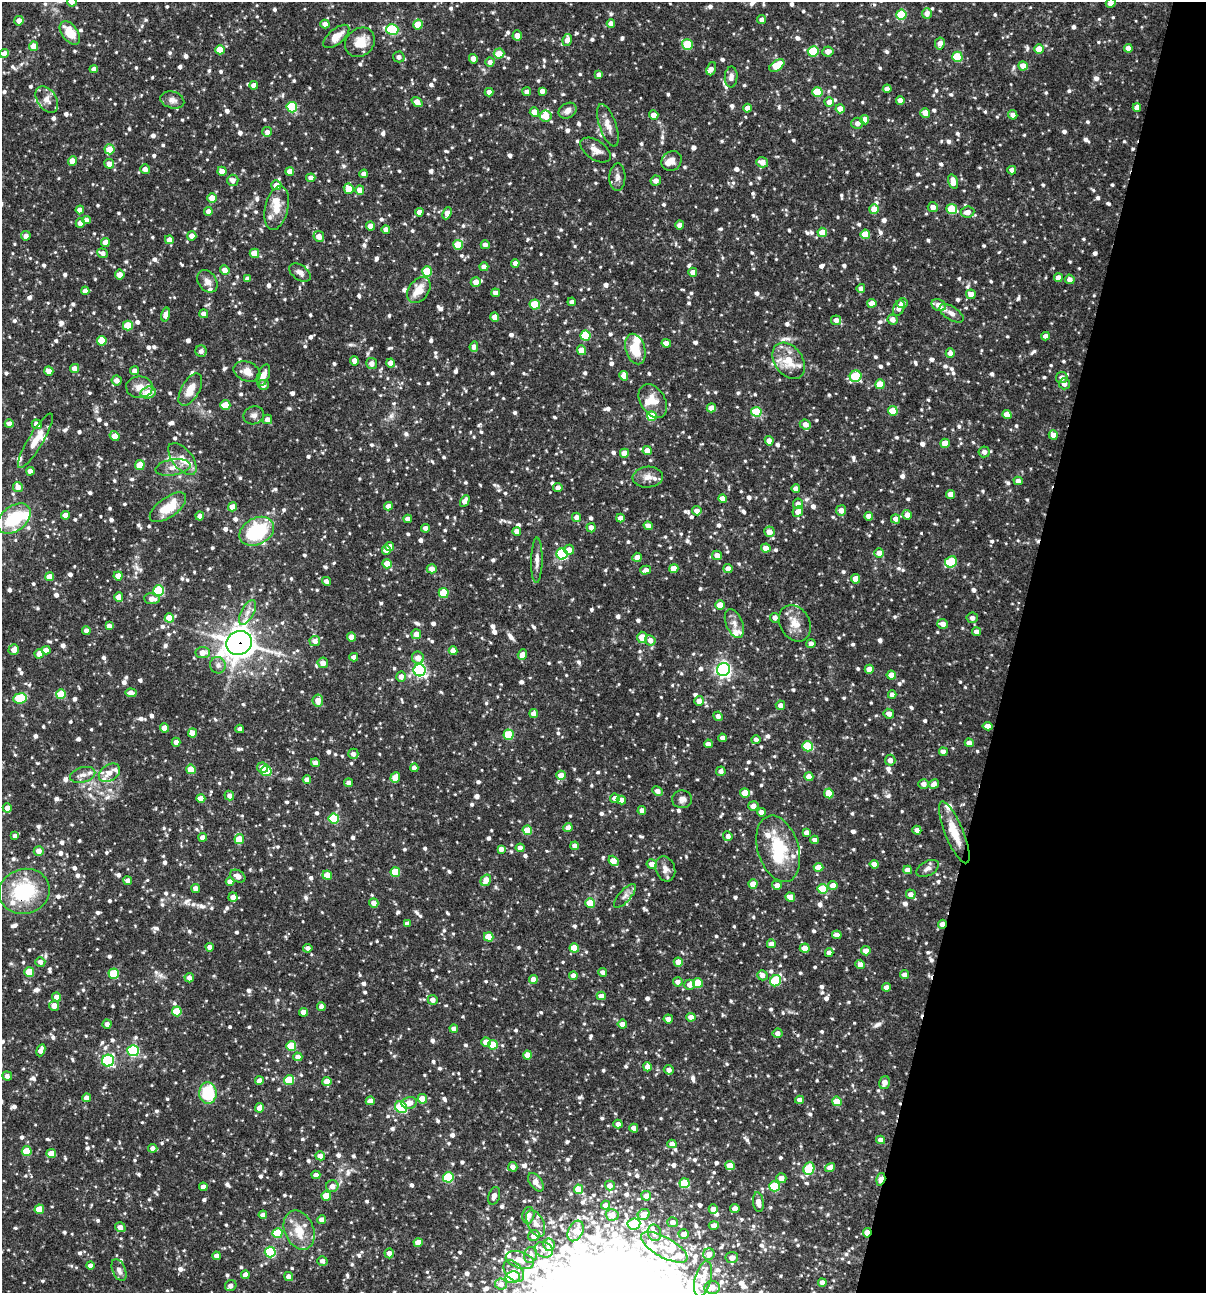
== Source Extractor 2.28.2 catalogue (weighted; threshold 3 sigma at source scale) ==
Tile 8 of 4 x 4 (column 4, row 2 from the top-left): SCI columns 3860-5063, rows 2585-3875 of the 5187 x 5169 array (HDU 1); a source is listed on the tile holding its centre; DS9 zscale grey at full resolution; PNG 1208 x 1295 px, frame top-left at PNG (2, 2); each listed source drawn as its Kron ellipse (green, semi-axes under 4 px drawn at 4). Shown black and unused: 16% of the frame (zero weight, under 3 of 4 exposures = <1% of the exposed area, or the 3 px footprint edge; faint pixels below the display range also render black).
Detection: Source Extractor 2.28.2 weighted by HDU 2 'WHT'; one run over the whole footprint, this tile lists its part. Background 0.0982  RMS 0.004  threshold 0.018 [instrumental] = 3 sigma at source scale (4.5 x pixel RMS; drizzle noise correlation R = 1.50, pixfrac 1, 0.05/0.05 arcsec/px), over >= 5 px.
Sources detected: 1379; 2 inside a brighter object's white glare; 3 cosmic-ray / hot-pixel residue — neither listed nor drawn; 56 inside a brighter listed object's ellipse — not listed separately; of the other 1318, all 500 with FLUX_AUTO >= 1.87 (the completeness limit of this list) listed and drawn (818 fainter detections not listed), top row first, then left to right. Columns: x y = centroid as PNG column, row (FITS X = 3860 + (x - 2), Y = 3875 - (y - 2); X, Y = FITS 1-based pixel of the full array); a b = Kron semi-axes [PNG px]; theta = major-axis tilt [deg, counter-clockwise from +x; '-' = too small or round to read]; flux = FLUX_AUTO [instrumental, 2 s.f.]
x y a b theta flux
72 2 5 4 - 2.8
1111 3 5 4 - 2.7
927 13 5 5 - 2.5
901 15 5 5 - 16
762 20 4 4 - 1.9
19 21 5 4 - 3.1
611 23 4 4 - 2.6
325 24 4 4 - 2.6
418 25 5 4 - 8.7
392 30 6 5 - 35
70 33 13 8 -53 9.4
517 35 5 4 - 2.7
336 36 16 7 40 5.7
567 40 6 4 81 2.5
360 42 16 13 43 6.9
940 43 6 5 - 2.9
687 44 5 5 - 16
34 46 4 4 - 6.1
1128 48 4 4 - 2.5
1039 49 5 4 - 6.3
220 50 5 4 - 8.1
813 51 5 5 - 22
828 51 5 5 - 2.9
499 53 5 5 - 6.7
4 54 4 4 - 3.1
399 57 6 5 - 2.1
957 57 5 5 - 19
473 59 5 4 - 3
490 62 4 4 - 1.9
777 66 8 5 34 13
1023 66 5 4 - 4.1
94 69 4 4 - 3.1
711 69 7 4 71 1.9
599 75 4 4 - 2.1
731 77 10 6 86 2.2
254 85 4 4 - 2.6
887 89 4 4 - 2.3
542 91 4 4 - 2.1
489 92 4 4 - 2.5
527 92 4 4 - 2.3
817 92 5 5 - 15
47 99 14 9 -56 3.3
172 100 12 8 -16 2.3
900 100 4 4 - 2.8
417 102 6 4 -38 3.5
829 102 5 4 - 3.2
292 107 5 5 - 27
1137 107 4 4 - 2.5
747 108 4 4 - 3.1
840 109 4 4 - 4.1
568 111 9 7 33 2.6
534 112 5 4 - 4.5
925 113 5 4 - 4.3
654 115 5 4 - 3.6
1013 115 5 4 - 2.4
545 116 6 5 - 7.6
865 120 4 4 - 4.6
857 123 6 5 - 2.5
608 125 22 8 -71 4.2
267 132 5 5 - 1.9
109 149 5 5 - 7.5
596 150 17 9 -34 3.6
72 161 5 4 - 5.1
672 161 10 9 - 3.9
762 162 6 5 - 3.4
109 164 5 4 - 4
145 169 5 4 - 2.4
1012 170 4 4 - 2.7
222 171 4 4 - 3.3
290 171 4 4 - 3.8
364 174 4 4 - 2.4
617 177 14 8 88 2.2
311 178 4 4 - 2.9
233 180 5 5 - 2.7
656 181 5 5 - 2.7
953 182 7 4 -74 4.5
276 185 5 5 - 4.8
349 189 5 4 - 6.8
360 190 4 4 - 3.7
212 198 4 4 - 4.8
933 207 5 4 - 2.4
277 208 22 11 77 6
874 209 5 4 - 5.5
952 209 5 5 - 16
80 210 4 4 - 3.5
208 211 4 4 - 2.3
419 212 4 4 - 2.5
967 212 7 5 6 2.8
447 213 6 4 67 4.5
86 220 4 4 - 2.5
80 223 5 4 - 2.8
680 225 4 4 - 3.1
370 226 4 4 - 3.5
386 229 4 4 - 2.5
822 232 5 5 - 7.4
865 234 5 5 - 9.1
26 236 5 4 - 2.3
192 236 4 4 - 3.1
319 236 5 5 - 3.3
169 240 4 4 - 2.8
105 242 4 4 - 3.7
458 245 5 5 - 10
485 245 4 4 - 1.9
103 253 5 4 - 2.1
254 253 5 4 - 8.9
515 263 4 4 - 2.4
484 267 4 4 - 2.6
225 270 5 4 - 3.1
427 271 5 5 - 15
693 272 4 4 - 2.6
300 273 12 7 -36 2.1
120 275 5 5 - 3.5
1058 278 4 4 - 3.2
247 279 4 4 - 1.9
1070 279 5 4 - 2.4
207 281 12 9 -55 2.6
476 282 5 4 - 3.8
861 288 4 4 - 2
419 290 14 10 53 7.3
85 291 4 4 - 2.5
496 293 4 4 - 3.2
971 294 5 4 - 3.5
572 302 4 4 - 2.6
872 303 4 4 - 4
902 303 5 4 - 2.9
535 304 5 5 - 13
939 305 7 5 -21 3.8
899 308 8 5 67 2.2
951 313 13 6 -32 2.4
204 314 4 4 - 2.2
165 315 7 4 76 2.7
495 317 4 4 - 3.5
893 319 5 5 - 2.7
836 320 5 4 - 2.5
128 326 5 5 - 12
585 336 5 5 - 17
1046 336 4 4 - 2.5
102 341 5 5 - 9.9
666 343 5 4 - 2.7
474 347 5 4 - 2.6
635 349 16 9 -73 10
581 350 5 4 - 6.8
201 351 6 5 - 1.9
950 353 4 4 - 2.4
354 361 5 4 - 3.1
789 361 20 14 -54 9.8
372 363 5 5 - 2.6
391 363 4 4 - 3.4
74 368 4 4 - 3.6
49 371 5 4 - 3.9
135 371 4 4 - 2.5
247 371 14 9 -23 4.4
263 375 11 5 69 3.9
624 376 5 4 - 3.6
856 376 6 5 - 24
1062 378 5 5 - 2.5
117 380 5 5 - 2.7
880 384 5 5 - 8.2
1064 384 5 5 - 2.3
263 385 5 5 - 2.7
139 387 13 10 1 4.1
190 389 18 9 60 6
148 393 7 6 - 6.7
653 401 18 12 -58 6.5
225 405 5 4 - 9.2
711 408 4 4 - 3.6
893 411 5 4 - 10
756 412 5 5 - 17
254 415 10 9 - 2.1
1007 415 4 4 - 4.5
652 416 5 5 - 12
267 419 4 4 - 2.6
9 424 4 4 - 2.6
37 424 5 4 - 3.1
805 424 6 5 - 3
1053 435 5 4 - 3.3
114 436 5 4 - 5.1
35 441 31 7 59 6.2
769 441 5 4 - 3.2
945 443 5 4 - 7.1
647 451 4 4 - 4.3
984 452 5 5 - 2
624 453 4 4 - 5.5
182 459 19 10 -51 5
140 465 5 4 - 7.2
173 467 17 8 9 3.7
30 471 4 4 - 2.4
648 477 15 10 4 3.6
1018 481 4 4 - 2.7
18 487 5 5 - 3.2
558 488 4 4 - 2.6
796 489 4 4 - 2.6
950 494 4 4 - 2.9
723 499 4 4 - 3.1
465 501 6 4 62 2.8
798 504 5 5 - 2.6
388 506 4 4 - 2.8
168 507 21 10 36 11
232 507 4 4 - 4.4
841 510 5 5 - 3.1
697 511 5 4 - 2.6
798 511 6 5 - 3.3
65 515 4 4 - 2.9
907 515 5 4 - 3.2
200 516 4 4 - 2
869 516 4 4 - 3.3
576 517 4 4 - 2.2
620 518 4 4 - 2.6
14 519 19 12 37 20
408 519 4 4 - 2.7
896 519 4 4 - 2.4
648 526 4 4 - 2.6
425 528 4 4 - 2.4
591 528 5 4 - 2.5
257 531 18 13 28 30
517 531 4 4 - 2.7
769 532 5 5 - 3.8
389 547 4 4 - 4.4
766 548 5 4 - 4.8
386 550 4 4 - 3.3
569 550 5 5 - 3.2
879 553 5 4 - 3
562 554 5 5 - 44
717 555 5 4 - 3.7
637 557 5 4 - 3
537 560 23 5 89 2.6
951 562 6 5 - 18
387 564 4 4 - 5.8
432 569 5 4 - 3.4
674 569 4 4 - 4.9
728 569 4 4 - 2.5
646 570 5 4 - 2.7
118 576 4 4 - 4.2
49 577 4 4 - 4.1
856 579 4 4 - 5.3
326 581 5 4 - 1.9
159 591 5 5 - 34
444 593 5 5 - 13
119 597 4 4 - 5.1
152 599 8 5 -6 3
720 605 5 4 - 6.3
247 612 14 6 61 2.6
169 618 5 4 - 8.1
775 618 5 5 - 2.4
972 618 5 5 - 2
734 623 15 8 -67 3.4
795 623 19 15 -60 5.9
943 624 5 5 - 2.9
109 626 4 4 - 2.7
86 631 4 4 - 2.8
976 632 4 4 - 2.5
416 634 5 5 - 3.1
351 637 4 4 - 4
642 637 6 5 - 8.9
650 640 5 5 - 2.9
315 641 5 5 - 2.7
239 643 13 11 26 560
811 644 4 4 - 2
14 650 5 5 - 3.5
46 650 4 4 - 2.9
453 651 4 4 - 3.5
203 653 7 5 4 4.4
39 654 4 4 - 3.3
522 655 5 4 - 4.2
354 657 4 4 - 2.7
418 658 6 6 - 3.3
323 663 5 5 - 2.8
218 665 8 8 - 2.1
723 669 7 6 - 130
869 669 4 4 - 4
420 670 6 6 - 77
891 675 4 4 - 5.3
401 677 5 4 - 2.6
131 693 6 4 -4 3.5
61 694 5 5 - 12
892 695 4 4 - 2.4
20 698 7 5 8 23
318 700 6 5 - 3.9
699 701 5 5 - 2.9
780 705 5 4 - 2.7
534 714 4 4 - 3
889 714 5 5 - 2.4
718 716 5 4 - 1.9
988 726 5 4 - 2.6
165 728 4 4 - 5.7
240 729 4 4 - 2.1
192 733 4 4 - 4.3
508 735 5 5 - 19
722 738 4 4 - 2.7
756 739 4 4 - 1.9
176 742 4 4 - 2.5
969 743 4 4 - 2.7
708 744 4 4 - 2.6
808 746 5 5 - 20
943 752 4 4 - 2.6
353 754 5 5 - 2.1
890 760 5 5 - 2.3
315 763 4 4 - 2
262 767 6 5 - 3.6
414 768 4 4 - 2
191 769 5 4 - 9.9
266 771 5 5 - 20
721 771 5 4 - 2.1
109 773 11 8 34 4.5
83 775 13 7 15 2.6
561 775 5 4 - 4.9
395 777 5 5 - 5.2
809 777 4 4 - 4.6
307 779 4 4 - 2.6
349 783 4 4 - 2.4
924 784 5 5 - 2.3
934 784 5 4 - 2
658 791 5 4 - 2.8
745 793 5 4 - 8.2
829 793 5 4 - 6.8
229 796 5 4 - 2.3
615 798 5 4 - 3.1
201 799 4 4 - 4.8
682 799 10 9 - 2
621 800 5 4 - 2.7
753 806 5 5 - 2.8
7 808 4 4 - 3.5
642 811 4 4 - 3.1
761 812 4 4 - 2.6
334 818 5 5 - 22
568 827 4 4 - 2.6
527 830 5 4 - 11
917 830 4 4 - 2.8
954 832 33 9 -68 9.5
806 833 4 4 - 2.1
15 836 4 4 - 2.3
728 836 5 4 - 1.9
203 837 4 4 - 2.7
239 839 5 4 - 9.5
815 840 4 4 - 2.5
575 846 4 4 - 2.5
520 848 4 4 - 2.7
501 849 4 4 - 2.4
778 849 34 20 -73 20
39 851 5 5 - 3
613 861 5 4 - 6.1
652 864 5 4 - 2.9
874 864 4 4 - 3.3
819 867 5 4 - 5
928 868 12 7 29 2.1
665 869 13 9 -71 2.7
908 870 4 4 - 2.6
395 872 5 4 - 13
327 875 4 4 - 5.4
238 876 8 5 -30 3.1
486 880 6 5 - 5.5
128 881 4 4 - 2.6
230 882 4 4 - 3.3
753 884 4 4 - 4.5
777 885 5 4 - 2.6
833 886 4 4 - 4.5
196 888 4 4 - 2.6
823 889 5 5 - 15
24 891 25 22 17 31
911 894 5 4 - 2.6
625 896 15 6 48 2.1
233 897 5 4 - 2.7
790 897 5 4 - 4.6
374 903 5 4 - 3
590 903 5 4 - 11
407 924 4 4 - 2.5
942 924 4 4 - 2.8
837 935 4 4 - 2.8
489 937 5 4 - 9.1
771 944 4 4 - 2.5
210 947 4 4 - 2.2
308 948 4 4 - 2.1
574 948 5 4 - 11
805 948 5 4 - 3.9
866 951 5 4 - 3.8
829 953 4 4 - 2.5
40 962 5 5 - 2.4
678 962 4 4 - 4.9
860 964 5 4 - 2.8
29 972 5 4 - 12
603 972 4 4 - 2
114 974 5 5 - 16
762 975 5 5 - 2
905 975 4 4 - 2.4
573 976 4 4 - 2.6
189 978 5 4 - 2.3
533 979 4 4 - 3.3
775 981 6 5 - 23
678 982 5 4 - 2.5
698 983 5 5 - 11
690 985 5 5 - 3.3
887 987 4 4 - 2.7
601 996 4 4 - 2.8
57 997 4 4 - 2.8
433 1000 5 5 - 2.5
54 1006 5 5 - 4
321 1007 4 4 - 2
177 1011 5 5 - 14
303 1012 4 4 - 3.9
691 1017 5 4 - 2.9
668 1019 4 4 - 2.2
107 1024 4 4 - 2.1
622 1024 4 4 - 2.3
454 1029 4 4 - 2.6
778 1033 5 5 - 2.4
486 1042 5 4 - 4.4
493 1045 5 5 - 11
291 1046 5 5 - 13
41 1050 6 4 67 3.2
133 1051 5 5 - 47
527 1055 4 4 - 4.3
298 1057 4 4 - 3.1
108 1061 6 6 - 52
647 1067 4 4 - 2.7
669 1070 5 4 - 2
7 1076 5 4 - 2.1
259 1080 4 4 - 2.4
289 1080 5 5 - 15
327 1081 4 4 - 5.7
884 1083 6 5 - 3.2
208 1093 11 8 -87 19
87 1098 4 4 - 3.3
422 1099 5 4 - 6.5
800 1100 4 4 - 2.5
370 1101 4 4 - 2.9
837 1101 5 4 - 7.6
409 1103 7 6 - 3.8
401 1107 6 5 - 32
260 1108 5 4 - 3.7
618 1124 4 4 - 2.8
634 1128 4 4 - 2.8
881 1140 4 4 - 2.8
672 1144 4 4 - 2.8
153 1148 5 4 - 2.3
27 1151 5 5 - 12
51 1154 5 4 - 6.1
320 1156 5 4 - 3
730 1166 4 4 - 7.3
513 1167 5 4 - 2.4
830 1168 5 4 - 3.3
809 1169 6 5 - 23
316 1175 4 4 - 2.8
448 1177 5 5 - 24
781 1178 5 5 - 3.3
881 1179 6 4 74 11
536 1182 10 6 -55 3
685 1183 5 5 - 21
332 1186 6 6 - 3
610 1186 5 5 - 2.6
774 1186 5 5 - 24
203 1187 4 4 - 2.8
578 1189 5 4 - 7.1
326 1196 5 4 - 9.5
494 1196 9 5 70 2.9
646 1196 5 4 - 2.9
758 1202 10 5 -81 2.4
605 1205 4 4 - 2.5
39 1209 5 4 - 9.3
713 1209 5 4 - 2.8
735 1209 5 4 - 3.3
263 1215 4 4 - 2.9
528 1215 8 6 78 3.5
612 1215 6 6 - 3.7
644 1215 6 5 - 3.1
322 1220 4 4 - 3
673 1222 5 5 - 2.5
536 1223 14 8 -63 2.6
634 1224 6 5 - 22
714 1225 5 4 - 2.3
120 1227 5 4 - 2.7
299 1230 20 14 -66 8.4
576 1231 11 7 62 5
277 1233 5 5 - 20
654 1233 8 6 -76 2.8
867 1233 5 3 - 6.9
684 1234 5 5 - 2.8
534 1236 6 5 - 3.2
418 1243 4 4 - 6.5
549 1245 6 5 - 4
664 1247 26 10 -29 8
544 1250 9 7 -23 2.8
270 1252 5 5 - 37
389 1253 5 4 - 2.8
709 1254 6 5 - 3.1
531 1255 8 6 73 2.3
217 1256 4 4 - 2.7
732 1258 6 5 - 3
520 1260 14 8 -17 4.8
322 1261 5 4 - 2.2
90 1266 4 4 - 2.6
119 1270 11 6 -67 2.2
514 1271 12 8 -49 3.8
245 1275 4 4 - 3.1
288 1277 5 4 - 2.5
513 1277 7 6 - 3.9
703 1279 18 8 75 4.4
822 1283 4 4 - 2.7
501 1284 6 5 - 2.1
231 1286 6 5 - 2.2
712 1287 8 6 7 3.6
Overlapping masked pixels (flux is a lower limit): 5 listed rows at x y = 239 643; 24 891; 942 924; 881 1179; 867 1233
Isophote crosses this tile's border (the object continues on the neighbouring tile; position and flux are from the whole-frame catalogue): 2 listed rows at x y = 72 2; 1111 3